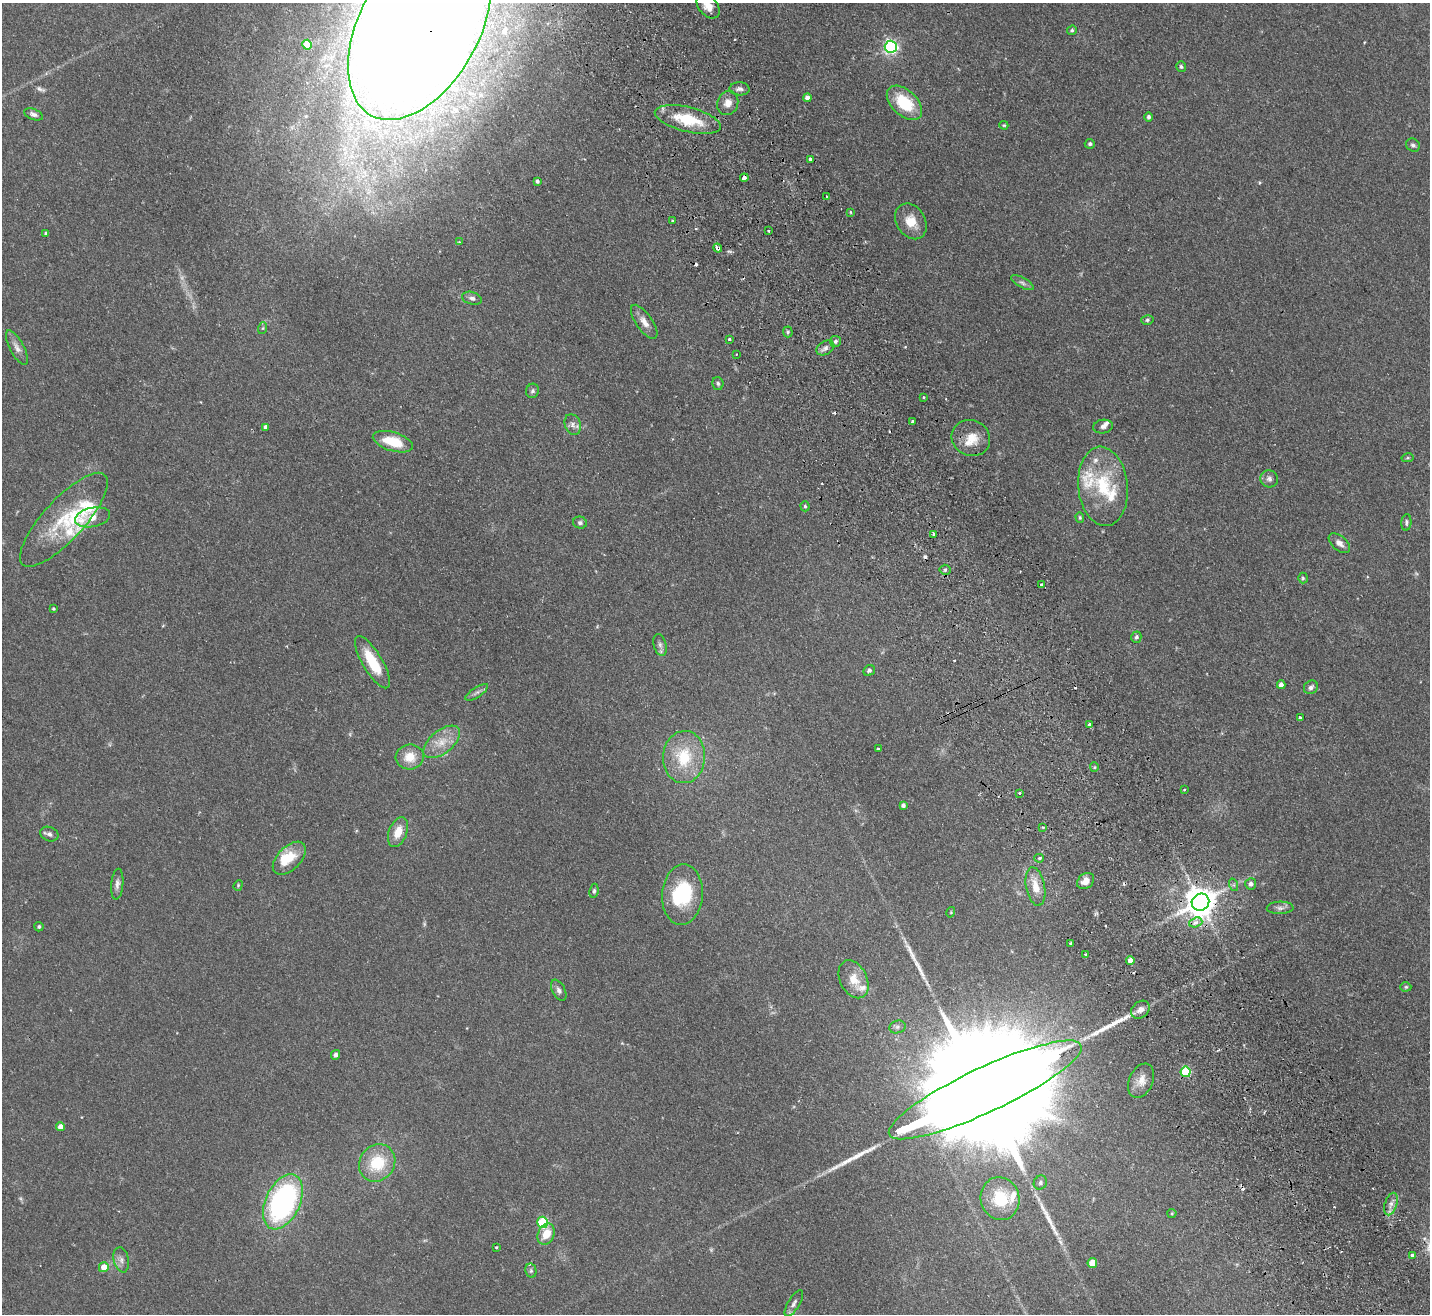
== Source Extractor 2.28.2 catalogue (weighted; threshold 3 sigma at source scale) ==
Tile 6 of 4 x 4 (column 2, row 2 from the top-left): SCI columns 1481-2908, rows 2947-4258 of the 5815 x 5758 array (HDU 1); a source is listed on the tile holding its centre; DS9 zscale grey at full resolution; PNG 1432 x 1316 px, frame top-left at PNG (2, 3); each listed source drawn as its Kron ellipse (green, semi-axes under 4 px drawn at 4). Shown black and unused: <1% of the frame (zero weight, under 2 of 3 exposures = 3% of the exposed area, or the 3 px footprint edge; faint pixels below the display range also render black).
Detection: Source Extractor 2.28.2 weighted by HDU 2 'WHT'; one run over the whole footprint, this tile lists its part. Background 0.0802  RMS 0.0065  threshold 0.0291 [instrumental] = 3 sigma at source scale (4.5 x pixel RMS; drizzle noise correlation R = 1.50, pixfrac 1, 0.05/0.05 arcsec/px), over >= 5 px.
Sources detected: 156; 3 too faint to see at this stretch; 3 inside a brighter object's white glare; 10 cosmic-ray / hot-pixel residue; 3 long thin detections or spike segments (spike, bleed or trail) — neither listed nor drawn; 12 inside a brighter listed object's ellipse — not listed separately; the other 125 listed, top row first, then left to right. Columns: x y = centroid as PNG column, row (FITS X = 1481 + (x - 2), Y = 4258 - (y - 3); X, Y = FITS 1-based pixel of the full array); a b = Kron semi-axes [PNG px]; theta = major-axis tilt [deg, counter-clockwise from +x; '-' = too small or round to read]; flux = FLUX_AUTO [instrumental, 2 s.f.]
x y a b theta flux
708 6 14 9 -49 6.2
420 26 101 60 61 3400
1072 30 5 4 - 1.1
307 45 5 5 - 15
891 47 6 6 - 150
1181 67 5 5 - 1.2
740 89 10 6 -2 2.3
807 98 4 4 - 3.1
728 103 12 10 68 5.6
904 103 21 12 -43 27
33 114 10 5 -21 2.1
1149 117 5 4 - 1.5
688 119 34 12 -14 25
1004 125 4 3 - 0.64
1090 144 5 4 - 1.3
1413 145 7 6 - 1.7
810 159 3 3 - 1.6
744 178 4 3 - 3.3
537 181 4 3 - 1.3
827 196 3 2 - 0.91
850 212 3 3 - 0.59
672 221 3 2 - 0.96
911 221 19 14 -58 10
768 231 3 3 - 1.5
46 233 3 3 - 1.1
459 242 4 4 - 0.54
718 248 4 3 - 2.4
1022 283 13 5 -28 2.2
472 298 10 6 -16 2.2
1147 320 6 5 - 1.1
644 322 20 8 -55 5.2
263 328 6 4 71 0.84
788 332 5 5 - 0.95
730 339 3 2 - 0.95
836 341 5 5 - 1.7
17 348 19 7 -62 4
825 348 10 6 30 2.7
736 354 2 2 - 0.52
718 383 6 5 - 1.3
532 391 7 6 - 1.4
923 397 4 2 - 0.55
912 421 3 3 - 1.1
573 425 11 8 -70 3
1103 426 10 7 9 2.3
266 427 4 4 - 2.5
971 438 19 17 -26 11
393 442 21 9 -17 17
1407 458 6 4 12 0.74
1269 479 9 8 - 2.3
1103 486 40 25 -84 36
805 506 5 4 - 1.1
92 517 18 9 12 7.6
1080 517 5 4 - 0.86
64 520 61 20 47 36
1406 522 8 5 85 1.3
580 523 7 6 - 1.7
934 534 4 3 - 3.3
1339 543 12 7 -40 3.5
945 570 5 5 - 1.1
1303 578 5 5 - 0.92
1041 585 3 3 - 4.4
53 609 3 3 - 0.8
1136 637 5 5 - 1.7
660 645 11 6 -75 2.4
372 662 30 10 -59 20
869 670 6 5 - 1.4
1281 685 4 4 - 2.9
1311 687 7 6 - 2.1
477 692 13 5 33 2.2
1300 717 3 3 - 1
1089 724 3 3 - 1.7
442 742 22 11 39 10
878 749 3 3 - 0.8
410 757 14 12 8 10
684 757 26 21 86 27
1094 767 5 4 - 0.67
1184 790 3 2 - 0.74
1019 793 3 2 - 1
903 805 4 4 - 2.1
1043 827 4 2 - 0.62
398 832 15 9 68 9.1
49 834 9 7 -22 2.1
289 858 20 11 45 13
1039 858 5 3 - 1.4
1086 881 9 7 41 5.3
117 884 15 6 85 3
1251 884 6 5 - 2.5
238 885 5 4 - 0.76
1234 885 6 4 -72 1.1
1035 887 19 9 -79 10
594 891 7 4 82 1.3
682 895 30 20 86 39
1200 902 9 8 - 1200
1280 908 13 6 2 2.6
951 912 5 3 - 0.59
1196 922 7 4 18 4.9
39 927 5 4 - 1.1
1070 943 3 3 - 0.85
1085 955 3 3 - 1.4
1130 960 4 4 - 4.3
854 979 20 13 -64 11
1406 987 5 4 - 0.87
559 990 11 6 -63 2.2
1140 1010 10 7 40 3.9
897 1027 8 6 15 1.9
335 1055 5 4 - 1.9
1186 1072 5 5 - 39
1141 1081 18 12 65 7
985 1090 106 22 25 56000
60 1127 4 4 - 4.9
377 1163 19 17 51 25
1040 1183 7 6 - 1.6
1000 1199 21 19 -72 24
283 1202 29 17 65 140
1391 1204 11 6 71 3.5
1172 1213 4 4 - 0.69
543 1222 5 5 - 40
546 1234 11 8 65 9.9
496 1247 3 2 - 0.64
1412 1256 4 3 - 1.2
121 1260 12 7 -77 3.3
1092 1263 5 4 - 12
104 1267 5 5 - 9.2
531 1271 7 5 -77 1.2
794 1303 15 5 59 2.4
Overlapping masked pixels (flux is a lower limit): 5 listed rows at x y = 420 26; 744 178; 718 248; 1200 902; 985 1090
Isophote crosses this tile's border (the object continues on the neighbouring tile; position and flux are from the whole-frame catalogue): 2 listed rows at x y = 708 6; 420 26